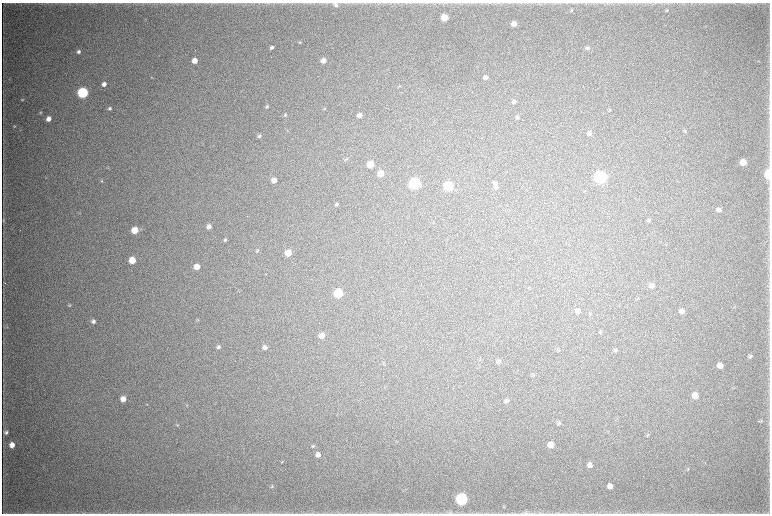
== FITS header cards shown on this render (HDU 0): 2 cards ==
NAXIS1  =                 1536 / length of data axis 1
NAXIS2  =                 1023 / length of data axis 2

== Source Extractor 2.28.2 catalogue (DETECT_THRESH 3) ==
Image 1536 x 1023 px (HDU 0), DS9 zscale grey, zoomed out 1/2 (1 PNG px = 2 x 2 image px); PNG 772 x 516 px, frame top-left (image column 1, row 1022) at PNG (2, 3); no overlay
Background 4410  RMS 38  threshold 113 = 3 sigma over >= 5 px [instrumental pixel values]
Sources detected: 99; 2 cannot appear on this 1/2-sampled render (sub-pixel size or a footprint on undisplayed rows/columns) and are not listed; the other 97 listed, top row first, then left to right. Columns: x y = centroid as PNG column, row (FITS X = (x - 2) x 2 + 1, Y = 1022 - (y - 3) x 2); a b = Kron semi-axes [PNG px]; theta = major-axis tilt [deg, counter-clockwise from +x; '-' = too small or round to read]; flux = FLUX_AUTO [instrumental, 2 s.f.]
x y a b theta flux
336 5 5 5 - 1.8e+04
571 10 5 4 - 8.7e+03
667 10 5 3 - 8.6e+03
444 17 5 4 - 1.6e+05
514 24 5 4 - 6.0e+04
300 42 4 3 - 8.3e+03
272 47 4 4 - 1.8e+04
587 48 5 4 - 1.7e+04
78 52 5 4 - 2.2e+04
323 60 5 4 - 5.4e+04
195 61 5 4 - 7.5e+04
759 61 3 2 - 4.2e+03
151 77 4 3 - 6.6e+03
485 77 5 4 - 2.6e+04
104 84 5 4 - 3.9e+04
400 86 4 3 - 5.9e+03
83 93 5 5 - 1.1e+06
22 100 4 3 - 7.4e+03
514 102 5 4 - 1.9e+04
267 106 5 4 - 1.1e+04
110 108 5 4 - 1.6e+04
324 109 4 3 - 6.7e+03
610 110 4 3 - 6.2e+03
40 113 4 4 - 8.3e+03
285 115 5 4 - 1.2e+04
360 115 5 4 - 3.5e+04
517 117 6 4 53 1.3e+04
48 119 4 4 - 5.2e+04
14 126 4 3 - 6.1e+03
685 131 4 4 - 7.8e+03
589 133 6 5 - 2.4e+04
259 136 5 4 - 1.3e+04
346 159 5 3 - 8.2e+03
743 162 5 4 - 9.3e+04
370 164 5 5 - 1.5e+05
381 174 5 4 - 1.0e+05
768 174 6 4 -88 4.1e+05
600 177 6 5 - 1.8e+06
274 180 5 4 - 5.7e+04
101 181 4 4 - 9.3e+03
414 183 6 5 - 1.5e+06
495 183 6 5 - 1.7e+04
448 186 5 5 - 6.5e+05
496 187 6 4 30 1.5e+04
337 204 5 4 - 1.4e+04
719 210 6 5 - 3.1e+04
3 220 6 3 87 9.1e+03
649 220 5 4 - 1.2e+04
209 226 5 5 - 3.4e+04
134 230 5 5 - 1.3e+05
225 240 4 4 - 1.1e+04
257 251 5 4 - 8.5e+03
288 253 5 5 - 1.2e+05
132 260 5 5 - 1.6e+05
197 267 5 5 - 7.9e+04
652 285 6 5 - 3.8e+04
338 293 5 5 - 4.6e+05
638 298 4 3 - 5.6e+03
69 305 5 3 - 8.0e+03
578 311 6 5 - 3.8e+04
682 311 5 5 - 4.7e+04
590 314 5 4 - 8.9e+03
198 320 3 2 - 4.5e+03
93 321 5 5 - 2.3e+04
7 327 5 3 - 8.1e+03
600 332 5 4 - 9.2e+03
322 335 5 5 - 5.2e+04
218 347 5 5 - 2.0e+04
265 347 5 4 - 2.6e+04
615 350 5 4 - 1.1e+04
750 356 5 4 - 1.5e+04
498 361 5 4 - 2.2e+04
384 363 4 2 - 5.0e+03
720 365 5 5 - 7.1e+04
534 375 5 3 - 6.7e+03
695 395 6 5 - 9.0e+04
123 399 5 5 - 6.4e+04
506 401 5 5 - 1.9e+04
146 404 3 3 - 4.2e+03
187 405 3 3 - 5.0e+03
761 421 6 4 36 1.0e+04
559 423 6 5 - 1.8e+04
177 425 5 4 - 8.7e+03
6 432 5 4 - 2.0e+04
648 435 6 3 37 8.2e+03
12 445 5 4 - 6.6e+04
551 445 5 5 - 9.1e+04
313 446 5 4 - 1.0e+04
318 455 5 5 - 4.2e+04
282 462 5 2 - 6.1e+03
590 465 5 5 - 3.8e+04
688 469 5 2 - 6.1e+03
272 486 5 4 - 1.1e+04
610 486 5 4 - 4.5e+04
461 499 6 6 - 1.4e+06
450 512 8 5 15 1.6e+04
526 513 9 3 -5 1.7e+04
At the frame edge (FLAGS 8, measured only in part): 3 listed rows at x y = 768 174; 450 512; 526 513
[2 sub-pixel or undisplayed-footprint detections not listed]